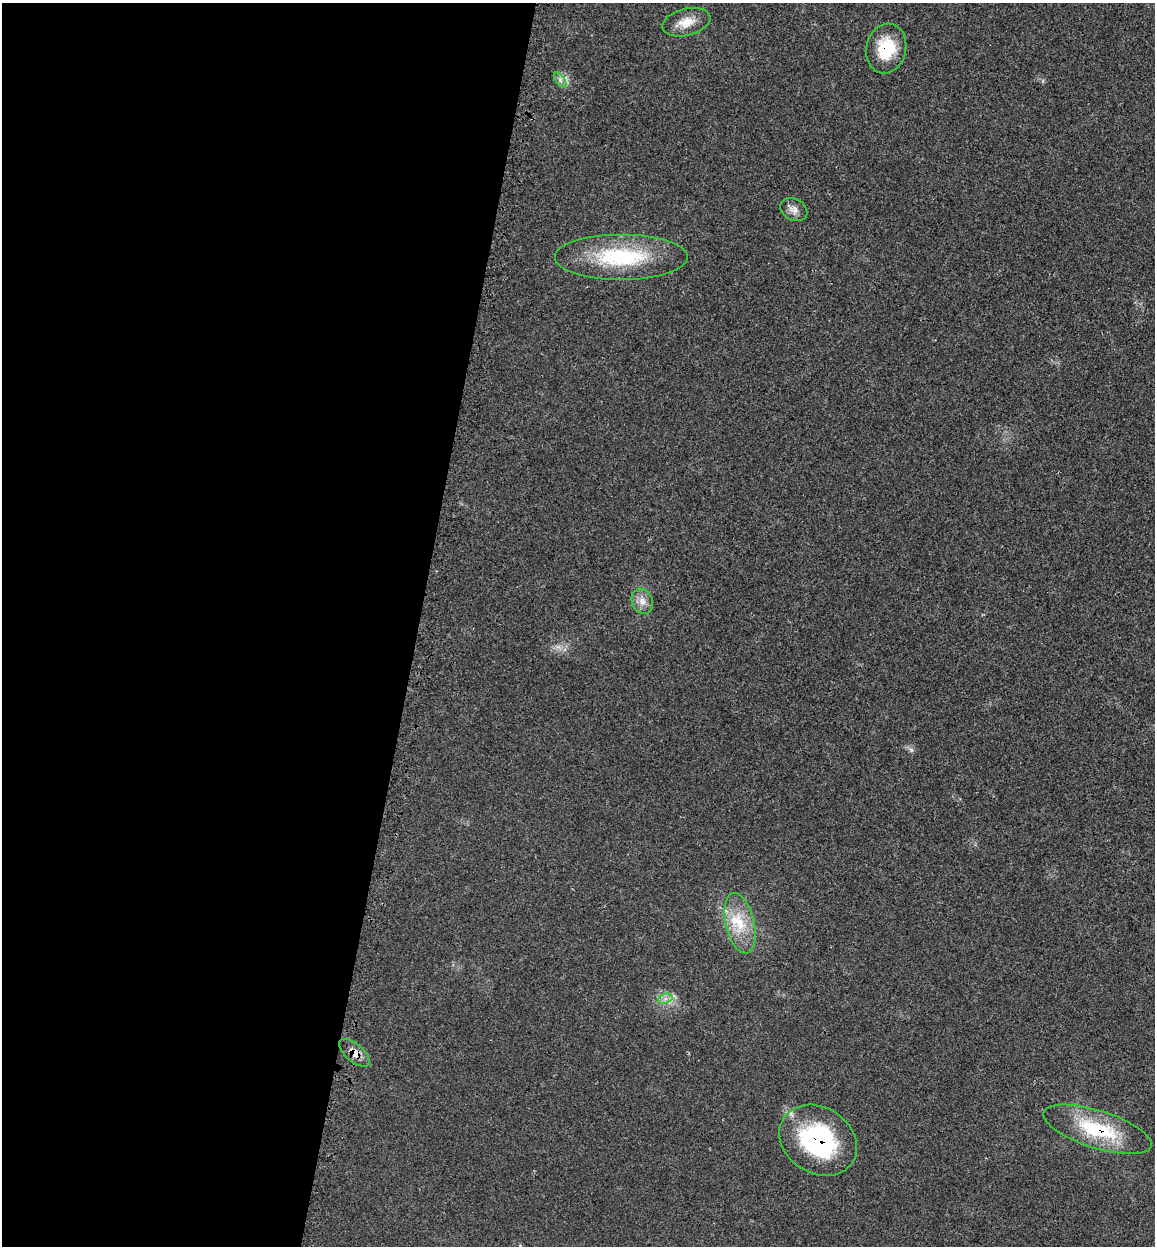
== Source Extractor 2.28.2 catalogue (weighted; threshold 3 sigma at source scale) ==
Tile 5 of 4 x 4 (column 1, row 2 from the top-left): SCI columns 199-1351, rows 2580-3823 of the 5140 x 5154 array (HDU 1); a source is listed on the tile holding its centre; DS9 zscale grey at full resolution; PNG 1157 x 1248 px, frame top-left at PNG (2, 3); each listed source drawn as its Kron ellipse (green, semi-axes under 4 px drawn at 4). Shown black and unused: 36% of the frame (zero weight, under 3 of 4 exposures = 8% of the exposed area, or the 3 px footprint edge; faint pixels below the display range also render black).
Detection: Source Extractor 2.28.2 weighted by HDU 2 'WHT'; one run over the whole footprint, this tile lists its part. Background 0.0232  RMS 0.0034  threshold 0.0153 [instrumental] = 3 sigma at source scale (4.5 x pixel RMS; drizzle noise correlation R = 1.50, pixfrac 1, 0.05/0.05 arcsec/px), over >= 5 px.
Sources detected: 13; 2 inside a brighter listed object's ellipse — not listed separately; the other 11 listed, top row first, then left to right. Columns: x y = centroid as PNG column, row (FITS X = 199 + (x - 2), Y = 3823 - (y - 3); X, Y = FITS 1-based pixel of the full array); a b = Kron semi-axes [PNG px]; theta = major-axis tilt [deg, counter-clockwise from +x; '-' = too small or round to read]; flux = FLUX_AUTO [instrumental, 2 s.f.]
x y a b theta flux
686 22 24 13 15 5.2
886 49 25 20 77 13
560 80 8 4 -54 1.1
794 209 14 10 -28 2.3
621 257 67 23 0 31
642 601 13 10 -69 2.7
740 923 31 14 -77 10
665 999 7 4 18 1.2
354 1053 18 8 -41 2.8
1098 1129 56 19 -17 22
818 1140 41 33 -33 41
Overlapping masked pixels (flux is a lower limit): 4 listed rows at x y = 886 49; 354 1053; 1098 1129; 818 1140
Unlisted compact peaks at least as high as the median listed source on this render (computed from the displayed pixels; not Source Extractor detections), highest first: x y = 911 750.